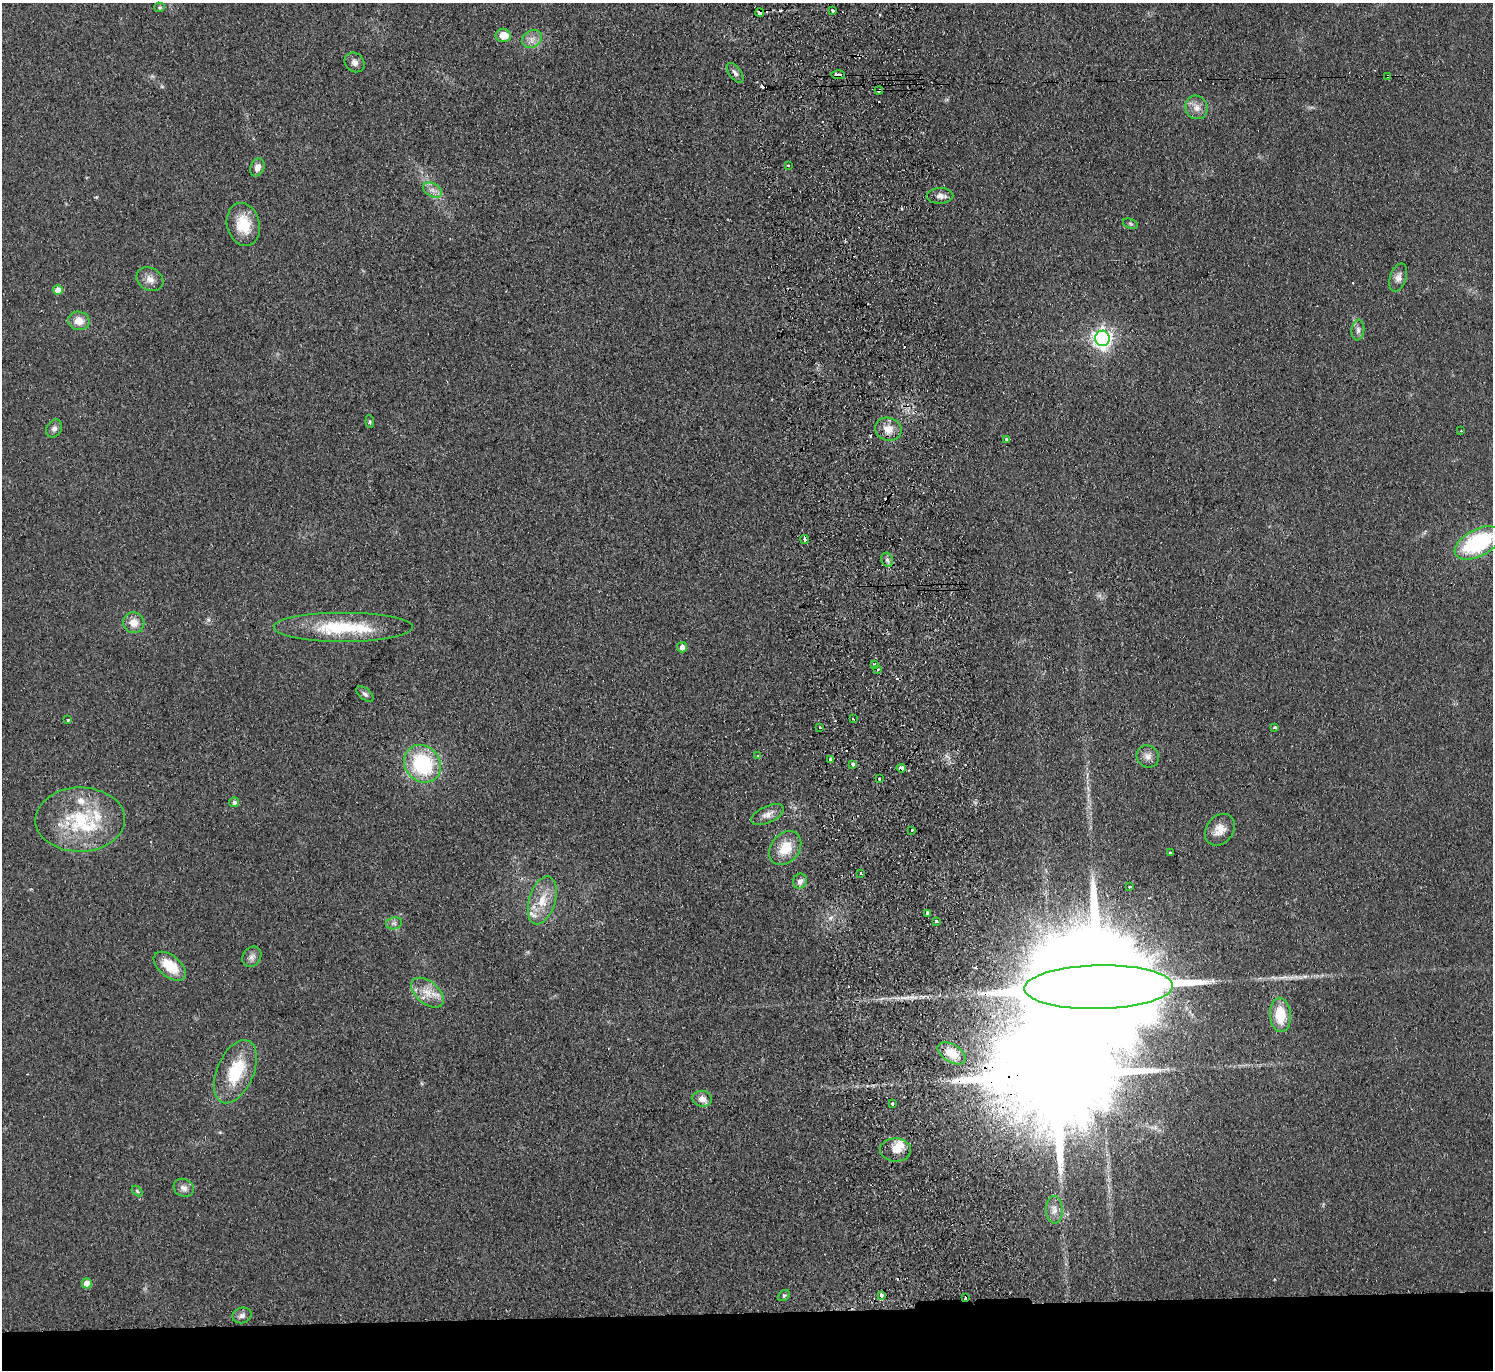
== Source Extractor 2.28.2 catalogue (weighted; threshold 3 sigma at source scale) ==
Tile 8 of 3 x 3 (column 2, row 3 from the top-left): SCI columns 1549-3039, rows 135-1502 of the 4587 x 4463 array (HDU 1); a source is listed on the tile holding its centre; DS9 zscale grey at full resolution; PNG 1495 x 1372 px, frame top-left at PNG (2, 3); each listed source drawn as its Kron ellipse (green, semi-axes under 4 px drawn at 4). Shown black and unused: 4% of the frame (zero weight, under 2 of 3 exposures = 3% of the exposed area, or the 3 px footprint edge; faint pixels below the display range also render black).
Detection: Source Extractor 2.28.2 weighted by HDU 2 'WHT'; one run over the whole footprint, this tile lists its part. Background 0.0948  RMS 0.01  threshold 0.0456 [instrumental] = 3 sigma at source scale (4.5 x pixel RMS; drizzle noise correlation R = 1.50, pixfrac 1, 0.05/0.05 arcsec/px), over >= 5 px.
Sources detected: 96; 1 inside a brighter object's white glare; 11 cosmic-ray / hot-pixel residue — neither listed nor drawn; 4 inside a brighter listed object's ellipse — not listed separately; the other 80 listed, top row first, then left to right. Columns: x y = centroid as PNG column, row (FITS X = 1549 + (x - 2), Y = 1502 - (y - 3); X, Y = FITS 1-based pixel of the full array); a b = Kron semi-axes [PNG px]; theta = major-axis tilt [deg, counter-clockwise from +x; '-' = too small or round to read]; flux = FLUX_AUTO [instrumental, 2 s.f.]
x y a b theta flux
160 7 5 4 - 1.6
833 10 3 3 - 3.1
760 12 4 4 - 10
503 35 8 6 -10 14
532 39 10 8 35 6.4
355 62 10 9 - 4.5
735 73 11 6 -54 3.8
838 75 7 3 -3 18
1387 76 4 3 - 1.3
879 90 4 3 - 2.7
1196 107 12 11 - 8.1
788 166 3 3 - 2
257 167 9 6 66 6.8
433 190 10 6 -28 5.3
940 196 13 7 2 5.2
243 224 22 16 -76 26
1130 224 8 4 -20 1.8
1398 277 15 8 71 6.3
150 279 14 11 -30 8.2
58 290 5 5 - 13
79 321 11 9 -10 12
1358 330 10 6 84 3.7
1102 338 8 7 - 500
370 422 6 4 -84 1.5
54 429 9 7 57 3.9
888 429 13 11 -18 12
1461 431 3 2 - 2
1007 440 3 3 - 7.5
805 539 4 3 - 9.1
1478 543 25 13 28 100
887 560 7 5 -69 2.7
134 623 11 10 - 11
344 628 70 15 0 67
682 647 5 5 - 5.2
874 664 3 2 - 1.1
878 669 3 3 - 2.2
365 694 10 5 -40 3
853 719 3 2 - 0.99
68 720 3 3 - 2.8
1275 727 3 3 - 1.4
819 728 3 3 - 2.8
757 756 4 3 - 1.3
1148 756 11 10 - 6
830 759 3 3 - 3.8
422 764 20 17 -51 84
853 764 3 3 - 7.7
901 768 4 4 - 8.3
879 779 3 3 - 5.6
234 802 5 5 - 3.3
767 814 18 8 25 7.2
80 820 45 32 1 81
911 830 3 3 - 3.9
1220 830 17 13 51 11
785 848 19 14 51 22
1170 853 3 3 - 3
861 873 3 2 - 1.1
800 881 8 7 - 4.5
1130 887 3 2 - 1.9
542 900 25 13 73 22
927 914 4 3 - 8.3
936 921 3 3 - 7
394 923 8 6 10 3.2
252 957 11 9 57 4.8
170 966 19 10 -38 26
1098 987 74 22 1 74000
427 993 19 11 -40 15
1280 1015 17 10 -86 27
952 1053 15 8 -32 17
235 1072 33 18 66 48
702 1099 9 8 - 7.6
892 1104 3 3 - 1.3
895 1150 15 11 -1 11
184 1188 10 8 -30 5.3
137 1191 6 4 -45 1.3
1054 1210 13 8 -88 6.5
87 1283 5 5 - 13
881 1295 4 3 - 6.4
784 1296 6 5 - 1.8
965 1297 3 3 - 6.6
242 1315 10 7 15 4
Overlapping masked pixels (flux is a lower limit): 7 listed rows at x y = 760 12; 838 75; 1387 76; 879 90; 901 768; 1098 987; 965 1297
Isophote crosses this tile's border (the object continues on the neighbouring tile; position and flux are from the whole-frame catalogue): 1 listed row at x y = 1478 543